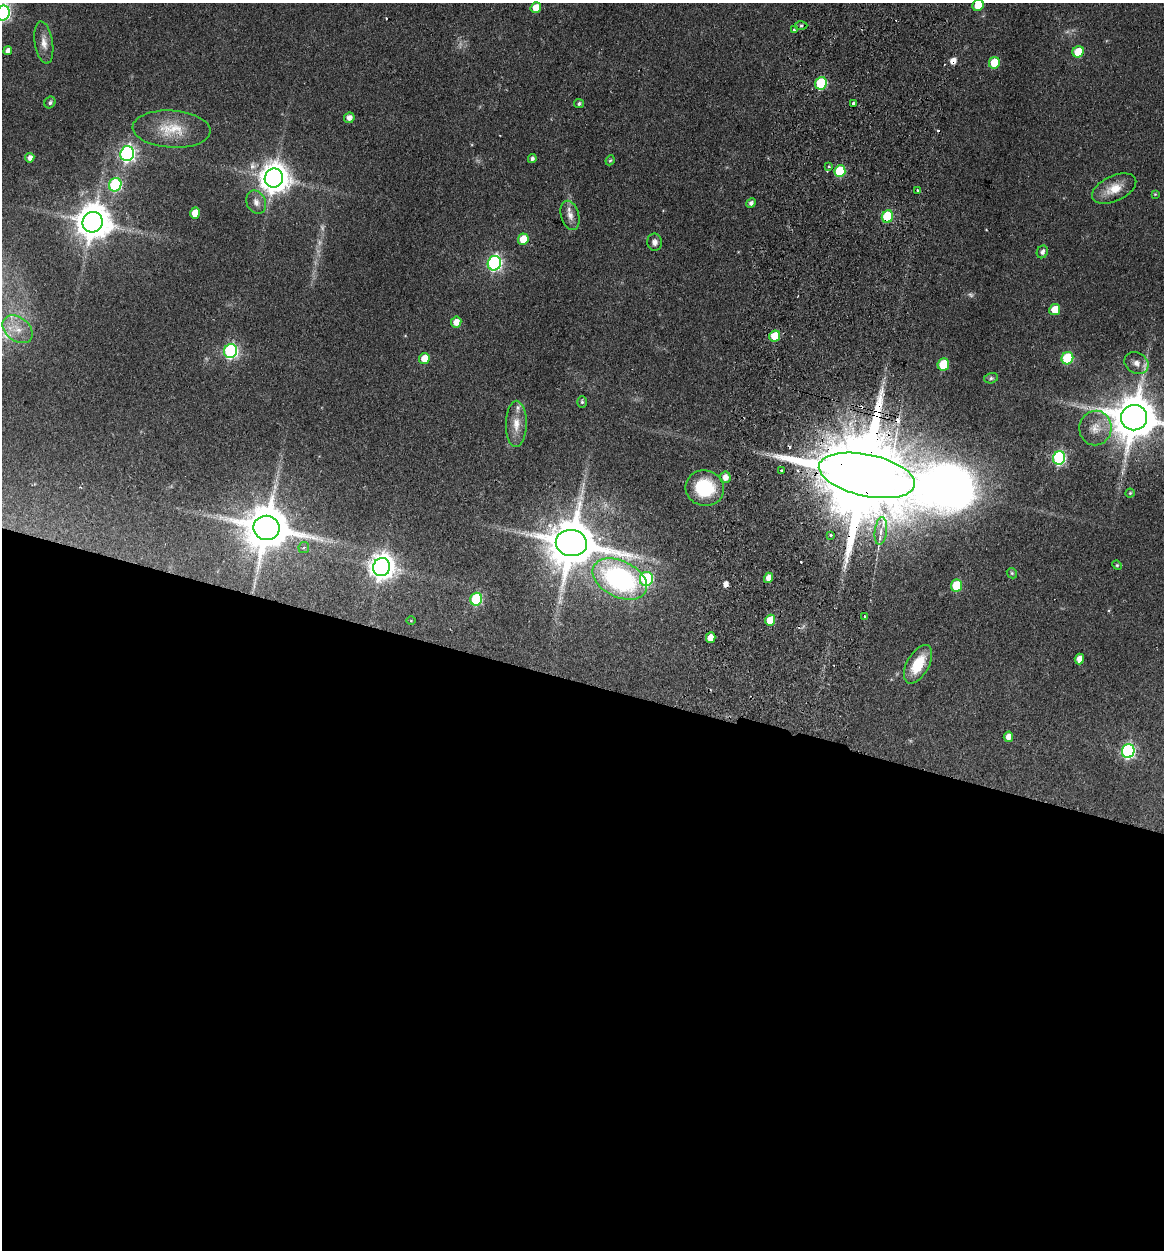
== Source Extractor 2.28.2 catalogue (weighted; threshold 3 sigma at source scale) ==
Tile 14 of 4 x 4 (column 2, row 4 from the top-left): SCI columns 1461-2622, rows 16-1263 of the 5126 x 5023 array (HDU 1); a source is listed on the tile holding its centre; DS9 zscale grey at full resolution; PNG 1166 x 1252 px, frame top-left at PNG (2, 3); each listed source drawn as its Kron ellipse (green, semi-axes under 4 px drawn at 4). Shown black and unused: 46% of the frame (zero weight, under 2 of 3 exposures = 3% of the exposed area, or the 3 px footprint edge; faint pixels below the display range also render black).
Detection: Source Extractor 2.28.2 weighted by HDU 2 'WHT'; one run over the whole footprint, this tile lists its part. Background 0.177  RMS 0.0078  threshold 0.0351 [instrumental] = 3 sigma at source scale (4.5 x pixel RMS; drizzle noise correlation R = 1.50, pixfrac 1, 0.05/0.05 arcsec/px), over >= 5 px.
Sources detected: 93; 4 too faint to see at this stretch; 11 cosmic-ray / hot-pixel residue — neither listed nor drawn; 1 inside a brighter listed object's ellipse — not listed separately; the other 77 listed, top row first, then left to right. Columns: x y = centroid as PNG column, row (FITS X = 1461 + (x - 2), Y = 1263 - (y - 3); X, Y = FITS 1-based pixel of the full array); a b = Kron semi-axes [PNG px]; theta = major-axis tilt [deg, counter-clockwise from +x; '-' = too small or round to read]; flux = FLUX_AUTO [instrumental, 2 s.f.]
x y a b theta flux
978 5 6 5 - 14
536 8 5 5 - 9.3
3 13 7 6 - 140
801 26 6 4 1 1.4
794 30 3 3 - 1.5
44 43 21 9 -81 7
8 51 5 4 - 3.5
1078 52 6 5 - 16
994 63 6 5 - 21
821 83 6 5 - 53
50 102 6 5 - 1.7
853 103 3 3 - 2.4
579 104 5 4 - 1.7
349 118 5 5 - 4.2
171 129 39 18 -3 25
127 154 7 6 - 220
30 158 5 4 - 3.6
532 159 5 4 - 2.2
610 160 5 4 - 1
828 167 3 3 - 1.8
840 171 6 5 - 44
274 178 9 9 - 1200
115 185 7 6 - 80
1114 189 23 12 25 13
917 190 3 2 - 1.7
1155 194 3 3 - 0.64
256 202 12 9 -64 5.2
751 203 5 4 - 2.3
195 213 5 5 - 11
570 215 15 9 -73 5.9
887 217 6 5 - 42
93 222 10 10 - 1900
523 239 6 5 - 16
655 242 8 7 - 3.4
1042 252 6 5 - 2.7
494 263 7 6 - 170
1055 309 6 5 - 15
456 322 5 5 - 8.6
18 329 17 11 -38 12
775 336 6 5 - 19
231 351 7 6 - 150
1067 358 6 5 - 47
424 359 5 5 - 13
1136 363 12 10 -30 6.1
943 364 6 5 - 24
991 378 7 5 15 1.4
582 402 6 5 - 1.4
1134 418 13 12 - 3400
516 424 23 10 89 11
1095 428 17 16 - 12
1059 458 7 6 - 110
781 470 3 3 - 1.2
867 475 49 20 -12 22000
725 477 6 5 - 5.9
705 488 19 17 -12 43
1130 493 4 4 - 0.93
267 528 13 12 - 3500
881 531 14 6 83 6.1
831 535 4 3 - 2
571 543 15 13 -9 4100
304 547 5 5 - 1.7
1117 565 5 4 - 0.98
382 567 9 8 - 760
1012 573 5 4 - 1
768 578 5 4 - 6.5
620 579 29 18 -26 140
646 579 7 6 - 66
956 586 6 5 - 29
476 599 6 5 - 61
864 616 4 3 - 0.72
770 620 5 5 - 16
411 621 5 3 - 0.67
711 638 5 5 - 9.4
1079 659 5 4 - 6.7
918 664 21 11 61 23
1008 737 5 4 - 6
1128 751 7 6 - 140
Overlapping masked pixels (flux is a lower limit): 3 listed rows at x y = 887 217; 867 475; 571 543
Isophote crosses this tile's border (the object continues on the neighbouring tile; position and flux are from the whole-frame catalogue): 3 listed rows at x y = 978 5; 3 13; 1134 418